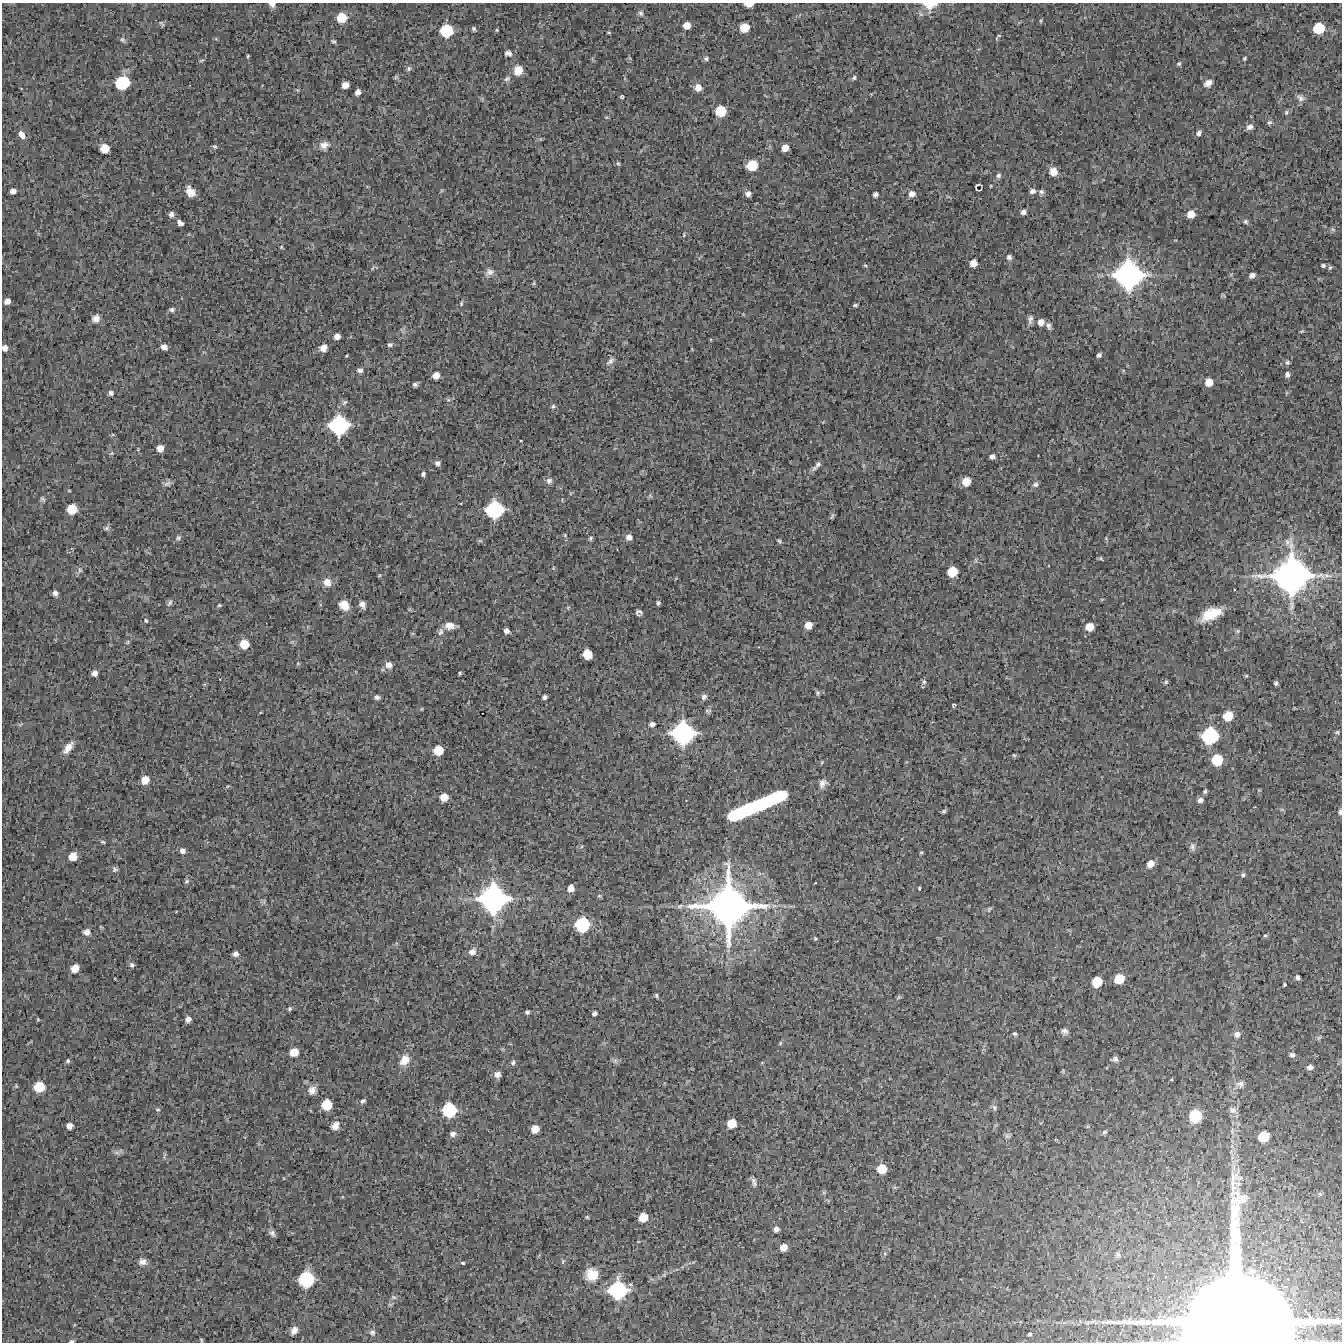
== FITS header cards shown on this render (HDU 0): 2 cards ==
NAXIS1  =                 1340 / length of data axis 1
NAXIS2  =                 1340 / length of data axis 2

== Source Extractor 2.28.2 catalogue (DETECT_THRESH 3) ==
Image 1340 x 1340 px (HDU 0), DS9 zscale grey, 1 PNG px = 1 image px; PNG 1344 x 1344 px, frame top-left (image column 1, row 1340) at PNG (2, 3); no overlay
Background 7660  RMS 500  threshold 1490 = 3 sigma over >= 5 px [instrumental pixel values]
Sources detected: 277; all 277 listed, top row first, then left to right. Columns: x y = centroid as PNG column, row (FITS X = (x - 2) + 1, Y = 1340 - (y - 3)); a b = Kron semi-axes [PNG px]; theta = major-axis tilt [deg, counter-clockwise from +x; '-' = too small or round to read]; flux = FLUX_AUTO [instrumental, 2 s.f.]
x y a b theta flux
272 4 7 5 -30 1.2e+05
749 4 8 4 -1 2.6e+05
930 5 18 12 2 4.9e+05
641 13 7 6 - 7.9e+04
342 18 10 10 - 6.4e+05
1041 21 6 4 71 4.1e+04
162 24 8 4 -57 5.3e+04
687 25 6 6 - 2.6e+05
744 28 8 7 - 4.9e+05
1319 28 9 8 - 8.0e+05
474 29 5 4 - 6.4e+04
497 30 4 4 - 3.6e+04
446 31 12 11 - 1.1e+06
609 32 5 3 - 3.2e+04
998 37 8 3 48 5.0e+04
123 40 9 6 -51 7.9e+04
333 41 6 4 -29 5.6e+04
508 53 7 6 - 1.3e+05
248 56 3 2 - 3.2e+04
1245 58 4 3 - 4.4e+04
706 59 6 6 - 7.0e+04
201 60 7 3 10 3.9e+04
1179 64 6 5 - 5.7e+04
409 68 7 6 - 8.1e+04
518 70 11 10 - 3.7e+05
396 77 6 5 - 5.2e+04
854 78 5 4 - 6.3e+04
507 79 10 6 31 1.1e+05
122 83 13 11 27 1.3e+06
1208 83 10 7 34 2.1e+05
345 85 6 6 - 2.2e+05
698 88 8 7 - 2.7e+05
358 92 5 5 - 1.6e+05
622 97 4 3 - 4.5e+04
1300 98 11 7 -37 1.4e+05
720 111 9 8 - 7.1e+05
1286 112 6 5 - 6.1e+04
606 117 6 3 -17 3.7e+04
1269 122 7 6 - 6.9e+04
1250 127 8 6 26 1.5e+05
1199 133 7 5 53 1.1e+05
22 135 10 6 -55 2.1e+05
324 145 12 10 17 2.3e+05
214 146 6 5 - 5.3e+04
105 148 7 7 - 4.6e+05
785 148 6 6 - 2.6e+05
618 163 7 4 -62 5.1e+04
752 165 9 8 - 7.1e+05
1053 171 9 8 - 2.8e+05
998 176 7 6 - 8.8e+04
977 186 8 5 52 6.2e+04
13 191 6 4 3 1.5e+05
1032 191 7 5 15 1.2e+05
190 192 9 7 -54 3.2e+05
1041 192 7 6 - 9.3e+04
748 194 5 5 - 1.5e+05
875 194 5 4 - 1.0e+05
912 194 7 7 - 2.0e+05
1023 212 6 5 - 1.3e+05
171 214 6 5 - 1.1e+05
1191 214 7 7 - 3.3e+05
1246 222 6 5 - 6.8e+04
180 223 6 4 -32 1.7e+05
1333 230 6 4 -20 5.2e+04
684 235 5 3 - 3.3e+04
281 247 5 4 - 3.5e+04
1009 257 5 5 - 1.0e+05
973 263 6 6 - 2.6e+05
865 265 5 3 - 3.4e+04
1323 265 4 4 - 5.9e+04
373 268 6 4 70 3.9e+04
1330 268 6 4 43 4.9e+04
489 272 12 9 23 1.7e+05
1129 275 29 28 - 5.6e+06
1252 275 6 5 - 1.2e+05
534 283 6 4 71 3.9e+04
1223 295 6 3 -38 3.6e+04
7 301 6 5 - 1.7e+05
461 303 7 4 80 4.7e+04
855 305 5 3 - 5.2e+04
172 310 6 5 - 8.3e+04
96 318 9 8 - 1.9e+05
1030 319 11 6 84 1.2e+05
1041 322 8 7 - 2.1e+05
1049 326 8 5 -69 1.1e+05
1302 331 6 3 26 3.7e+04
337 336 6 5 - 1.9e+05
390 345 6 5 - 7.5e+04
164 347 6 5 - 1.8e+05
5 348 7 6 - 1.7e+05
323 348 6 6 - 2.6e+05
1099 355 5 4 - 9.0e+04
610 361 13 6 48 1.4e+05
1287 362 6 5 - 6.4e+04
360 370 8 6 -1 9.6e+04
1287 374 6 6 - 1.1e+05
436 375 6 6 - 2.5e+05
1209 382 8 7 - 3.4e+05
415 384 6 4 12 8.1e+04
111 393 5 5 - 9.9e+04
448 400 6 4 17 5.1e+04
344 402 9 5 45 8.1e+04
553 406 6 6 - 6.6e+04
339 425 17 16 - 2.5e+06
521 441 2 2 - 2.5e+04
160 448 6 6 - 2.5e+05
112 453 7 4 32 4.6e+04
992 457 5 5 - 1.2e+05
437 463 6 6 - 1.1e+05
816 466 15 5 47 1.5e+05
423 474 5 4 - 7.5e+04
549 481 8 8 - 1.3e+05
966 481 8 7 - 4.1e+05
167 484 10 7 19 1.1e+05
1035 484 7 6 - 9.9e+04
69 491 5 3 - 2.9e+04
650 496 7 4 -45 5.4e+04
42 499 9 6 -58 7.9e+04
72 509 8 8 - 5.9e+05
495 510 15 14 - 2.0e+06
832 516 10 4 70 5.3e+04
107 528 8 6 17 8.5e+04
565 535 5 4 - 3.7e+04
629 537 7 6 - 1.5e+05
178 538 8 6 28 8.2e+04
590 538 6 5 - 5.6e+04
480 541 7 4 0 5.0e+04
779 541 6 3 -45 5.2e+04
1101 558 6 5 - 5.1e+04
79 570 13 7 60 1.2e+05
952 572 8 8 - 6.0e+05
379 575 5 3 - 3.1e+04
1291 575 37 34 19 9.1e+06
327 582 11 10 - 2.8e+05
55 593 6 5 - 1.3e+05
170 603 10 6 61 9.1e+04
658 603 5 4 - 6.3e+04
362 604 8 6 -64 1.8e+05
219 605 5 3 - 4.0e+04
344 605 11 9 -39 3.9e+05
568 607 6 4 19 4.3e+04
639 612 6 5 - 1.0e+05
1211 614 18 9 24 8.1e+05
146 621 5 4 - 4.0e+04
808 625 6 6 - 3.0e+05
450 626 12 7 -3 3.0e+05
1089 627 7 7 - 3.6e+05
507 631 5 5 - 1.3e+05
1238 631 6 5 - 5.2e+04
440 632 12 7 72 1.5e+05
127 642 7 4 60 4.8e+04
244 644 8 8 - 4.9e+05
587 654 8 7 - 5.5e+05
298 663 5 3 - 3.3e+04
389 665 8 7 - 2.0e+05
94 673 6 5 - 1.6e+05
460 673 4 2 - 3.9e+04
1246 676 5 3 - 3.1e+04
924 682 7 6 - 8.4e+04
1166 682 5 5 - 4.8e+04
1276 683 4 3 - 6.4e+04
818 693 7 5 -89 6.4e+04
377 697 5 4 - 9.1e+04
544 697 5 4 - 8.3e+04
704 697 7 7 - 1.1e+05
953 705 4 4 - 4.3e+04
421 709 5 3 - 2.9e+04
708 711 8 6 -13 7.2e+04
1228 716 9 8 - 5.4e+05
20 724 6 4 19 4.9e+04
652 724 7 6 - 1.2e+05
1337 732 6 4 14 5.0e+04
683 733 20 19 - 3.4e+06
1210 736 15 14 - 1.8e+06
68 748 14 6 54 3.1e+05
438 750 8 8 - 5.4e+05
1014 755 5 4 - 4.3e+04
1217 760 10 10 - 8.1e+05
145 780 8 7 - 3.5e+05
823 783 12 9 52 2.0e+05
1205 791 6 4 71 6.2e+04
444 797 7 7 - 3.2e+05
1200 800 7 6 - 1.2e+05
757 806 60 9 23 6.1e+06
944 811 6 4 52 5.8e+04
1340 812 6 4 90 6.7e+04
103 842 6 4 -17 4.7e+04
1192 847 11 7 -90 1.3e+05
182 851 6 5 - 1.3e+05
921 852 5 5 - 4.2e+04
73 856 7 7 - 3.7e+05
1150 864 9 7 43 2.6e+05
115 869 7 6 - 8.0e+04
1243 875 6 5 - 6.4e+04
186 881 7 5 42 6.2e+04
571 888 6 6 - 2.3e+05
919 888 3 3 - 3.7e+04
599 896 6 3 18 3.8e+04
493 899 26 25 - 5.2e+06
728 906 48 47 - 1.3e+07
989 909 8 5 54 6.5e+04
582 924 13 13 - 1.4e+06
87 932 8 7 - 1.9e+05
1265 936 7 3 -8 4.5e+04
815 939 5 4 - 3.8e+04
472 952 9 8 - 1.8e+05
235 954 6 5 - 1.3e+05
132 965 6 6 - 8.9e+04
75 968 7 6 - 3.4e+05
1297 977 4 4 - 8.7e+04
1119 979 8 8 - 5.7e+05
1097 982 9 7 59 5.9e+05
1284 985 4 3 - 4.1e+04
656 995 5 4 - 5.3e+04
899 997 8 4 32 4.9e+04
290 1009 5 5 - 5.7e+04
527 1012 4 3 - 6.2e+04
594 1013 4 4 - 8.2e+04
38 1019 4 3 - 3.2e+04
188 1019 5 5 - 1.5e+05
1065 1031 8 7 - 1.2e+05
1015 1034 5 4 - 5.7e+04
1237 1034 8 7 - 1.6e+05
1319 1037 7 4 19 4.9e+04
780 1043 6 4 62 4.5e+04
294 1052 8 7 - 4.1e+05
1292 1055 6 5 - 8.1e+04
1115 1059 8 6 2 1.1e+05
404 1060 14 10 54 3.9e+05
68 1061 6 5 - 6.1e+04
615 1061 8 6 -69 8.8e+04
513 1062 6 5 - 7.2e+04
1310 1067 5 4 - 1.3e+05
497 1074 6 6 - 1.4e+05
1240 1084 11 9 -3 1.8e+05
39 1087 10 9 - 7.1e+05
312 1090 11 10 - 2.1e+05
363 1101 6 5 - 8.4e+04
327 1105 9 8 - 6.7e+05
994 1108 8 6 -64 8.4e+04
158 1110 7 4 -6 5.0e+04
449 1110 12 12 - 1.3e+06
1233 1110 11 9 -18 1.7e+05
1195 1116 11 10 - 1.0e+06
731 1123 8 7 - 4.8e+05
69 1126 6 6 - 1.9e+05
335 1126 9 7 55 2.3e+05
535 1129 7 6 - 3.4e+05
1105 1132 7 5 4 5.7e+04
453 1134 8 7 - 1.3e+05
1007 1136 8 7 - 8.3e+04
1264 1137 9 8 - 6.5e+05
117 1153 10 5 -13 9.9e+04
164 1156 10 3 79 5.1e+04
882 1169 9 8 - 5.2e+05
755 1183 9 7 76 9.8e+04
587 1217 4 4 - 4.4e+04
643 1217 8 7 - 4.8e+05
776 1229 5 5 - 1.2e+05
272 1233 8 6 -43 1.1e+05
783 1247 6 6 - 2.8e+05
563 1261 6 5 - 5.3e+04
143 1262 8 7 - 1.7e+05
463 1263 5 3 - 4.4e+04
1251 1271 8 7 - 1.3e+05
592 1274 14 14 - 6.1e+05
306 1279 12 12 - 1.6e+06
618 1290 17 16 - 2.2e+06
394 1297 7 5 -21 7.4e+04
390 1304 7 4 19 5.0e+04
1239 1312 98 91 -7 4.7e+07
294 1330 7 5 54 1.8e+05
372 1332 8 7 - 1.2e+05
1030 1334 4 3 - 4.9e+04
201 1340 6 3 -88 3.2e+04
71 1341 6 3 13 5.7e+04
1312 1342 26 4 -1 3.4e+05
At the frame edge (FLAGS 8, measured only in part): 8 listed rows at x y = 272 4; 749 4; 930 5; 5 348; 1340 812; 1239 1312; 71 1341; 1312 1342